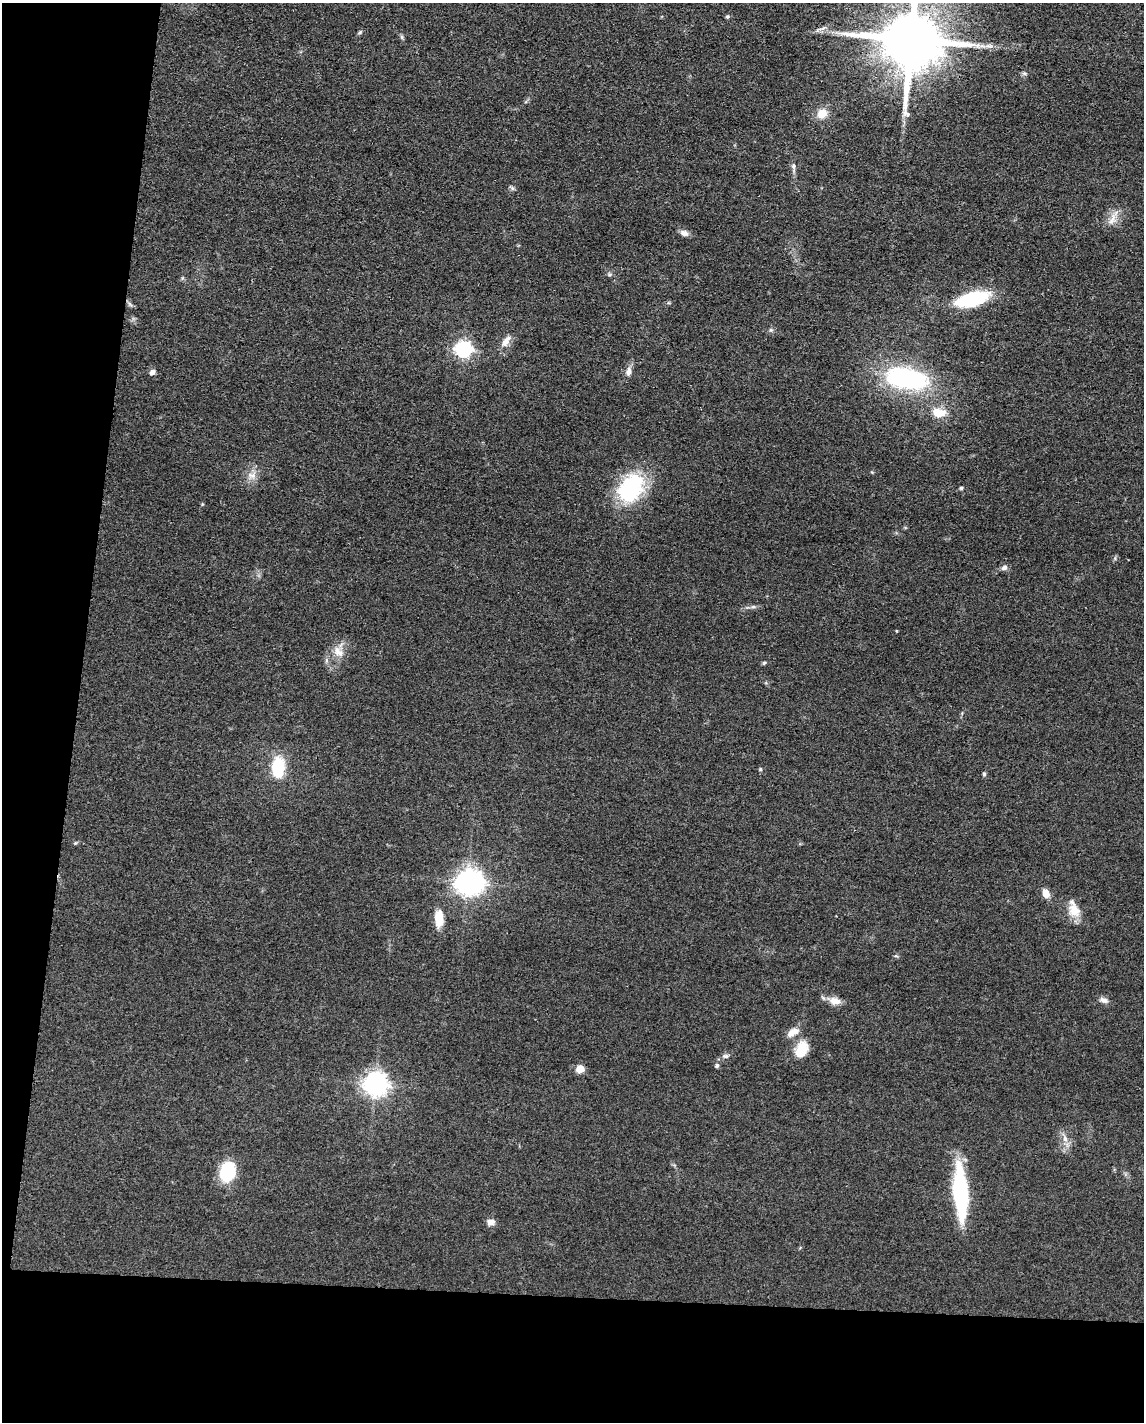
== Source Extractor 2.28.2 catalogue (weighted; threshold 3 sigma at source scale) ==
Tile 9 of 4 x 3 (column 1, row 3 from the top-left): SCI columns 4-1145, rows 225-1644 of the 4577 x 4600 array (HDU 1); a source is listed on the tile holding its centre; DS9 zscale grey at full resolution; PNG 1146 x 1424 px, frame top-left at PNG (2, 3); no overlay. Shown black and unused: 15% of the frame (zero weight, under 3 of 4 exposures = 1% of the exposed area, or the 3 px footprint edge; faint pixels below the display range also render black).
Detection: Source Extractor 2.28.2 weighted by HDU 2 'WHT'; one run over the whole footprint, this tile lists its part. Background 0.049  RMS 0.0063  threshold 0.0284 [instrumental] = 3 sigma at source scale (4.5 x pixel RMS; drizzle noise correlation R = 1.50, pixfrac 1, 0.05/0.05 arcsec/px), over >= 5 px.
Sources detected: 48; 1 inside a brighter object's white glare — not listed; the other 47 listed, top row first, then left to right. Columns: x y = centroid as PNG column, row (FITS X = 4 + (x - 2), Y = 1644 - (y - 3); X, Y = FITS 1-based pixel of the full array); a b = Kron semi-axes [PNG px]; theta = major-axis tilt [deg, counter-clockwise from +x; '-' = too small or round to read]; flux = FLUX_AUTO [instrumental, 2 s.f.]
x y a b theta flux
727 16 5 5 - 0.98
822 29 14 3 12 2
360 32 7 4 45 0.96
402 37 7 4 -71 0.98
911 39 18 16 88 5600
1024 73 8 4 -1 1.2
822 114 12 11 - 7.6
793 166 8 5 -85 1.6
512 188 8 4 -45 1.2
1112 219 20 9 67 6
684 233 10 7 -19 3.4
972 299 29 12 15 52
130 304 9 3 -45 1.3
771 330 6 5 - 1.3
506 341 18 8 53 5
464 349 7 6 - 180
628 371 11 8 76 3.4
152 372 7 6 - 2.3
905 378 45 21 -8 89
939 413 19 12 -8 10
252 475 12 7 -2 4
631 488 37 26 55 51
961 488 4 4 - 1.2
1004 568 9 7 17 2.2
753 607 7 4 0 1.3
338 652 17 10 -47 6.1
764 663 5 5 - 0.78
278 767 24 14 85 24
760 769 5 4 - 0.78
984 774 5 5 - 0.97
75 843 5 4 - 0.73
467 883 8 7 - 470
1046 893 10 7 -70 5.7
1074 911 20 15 -60 9.8
439 919 21 10 89 9
1104 1000 12 7 -19 2.8
835 1001 15 10 -9 5.4
793 1032 16 8 29 5.5
801 1050 18 12 64 14
725 1056 9 6 0 1.8
717 1065 6 5 - 1.2
580 1069 7 7 - 7.7
376 1084 8 8 - 530
1065 1139 9 6 -74 3.1
227 1171 23 16 75 25
961 1193 52 13 -86 70
491 1222 10 7 -1 3.2
Overlapping masked pixels (flux is a lower limit): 1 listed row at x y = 911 39
Isophote crosses this tile's border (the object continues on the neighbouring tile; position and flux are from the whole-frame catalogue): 1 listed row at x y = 911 39